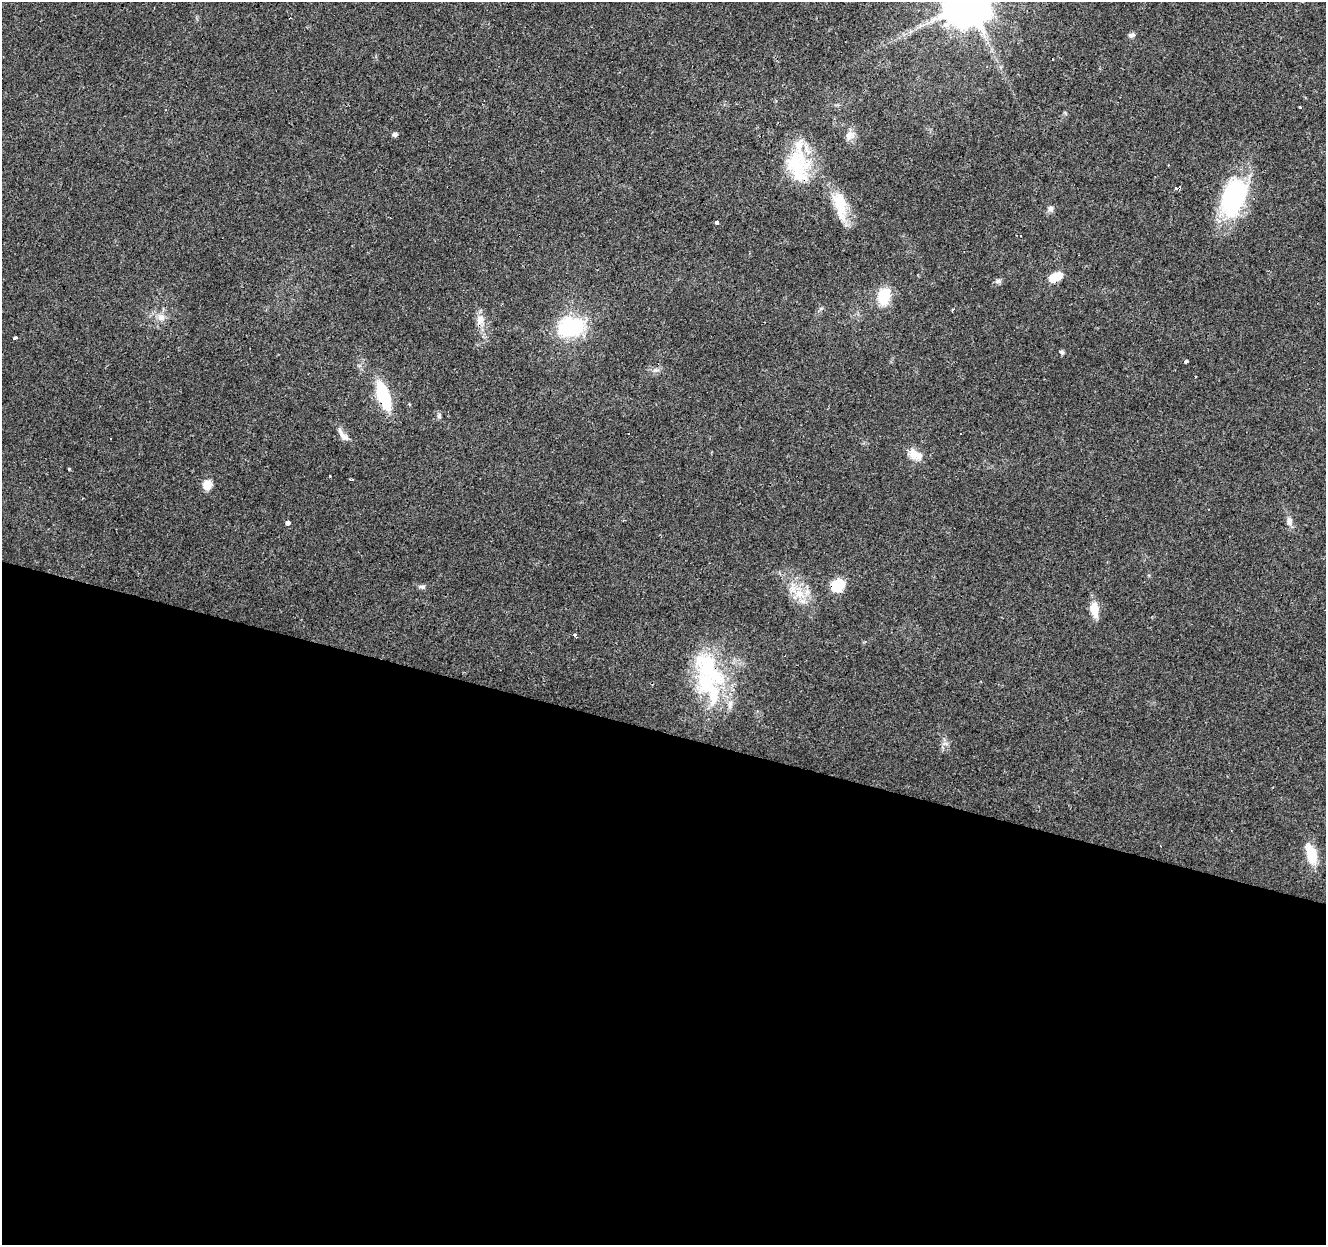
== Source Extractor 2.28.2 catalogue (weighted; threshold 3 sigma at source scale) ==
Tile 14 of 4 x 4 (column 2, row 4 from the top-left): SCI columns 1330-2653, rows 279-1521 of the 5300 x 5466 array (HDU 1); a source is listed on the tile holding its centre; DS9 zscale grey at full resolution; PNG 1328 x 1247 px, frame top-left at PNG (2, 2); no overlay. Shown black and unused: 41% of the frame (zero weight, under 3 of 4 exposures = <1% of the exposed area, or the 3 px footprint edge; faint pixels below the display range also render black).
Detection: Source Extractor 2.28.2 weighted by HDU 2 'WHT'; one run over the whole footprint, this tile lists its part. Background 0.0156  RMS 0.0032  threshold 0.0144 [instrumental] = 3 sigma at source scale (4.5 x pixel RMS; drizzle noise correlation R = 1.50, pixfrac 1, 0.0396/0.0396 arcsec/px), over >= 5 px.
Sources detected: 50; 2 inside a brighter object's white glare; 6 cosmic-ray / hot-pixel residue — not listed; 2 inside a brighter listed object's ellipse — not listed separately; the other 40 listed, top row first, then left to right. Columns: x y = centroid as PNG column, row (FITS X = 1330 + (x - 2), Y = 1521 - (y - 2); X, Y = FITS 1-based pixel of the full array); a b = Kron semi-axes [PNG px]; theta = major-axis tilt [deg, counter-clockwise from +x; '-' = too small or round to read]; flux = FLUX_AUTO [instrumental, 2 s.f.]
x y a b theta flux
968 2 13 12 - 1600
1131 35 9 5 7 0.85
1300 107 3 3 - 0.27
395 135 5 4 - 1.1
849 135 14 11 66 2.4
798 164 51 26 -86 20
1168 165 2 2 - 0.24
1233 197 42 25 70 37
840 205 39 14 -78 9.9
1050 209 8 7 - 1.1
717 222 3 3 - 5.2
1057 276 12 8 4 4.8
998 281 9 6 10 0.89
884 296 19 13 75 9.5
953 309 4 3 - 0.42
161 317 11 10 - 2.5
480 320 15 10 75 3
571 327 30 21 9 23
16 337 4 3 - 2.3
1062 352 6 4 -17 0.58
1186 362 4 3 - 1.6
656 370 8 5 0 0.92
383 396 26 11 -72 18
439 416 7 5 79 0.67
960 434 3 3 - 0.53
343 435 21 7 -53 2.3
913 454 17 12 -67 3.2
69 469 3 3 - 3.8
330 476 3 2 - 0.24
207 485 12 9 -87 3.2
623 520 3 2 - 0.25
1289 521 12 8 -81 1.8
288 523 3 3 - 21
837 586 12 10 38 9.7
422 587 9 5 -6 0.81
799 594 16 12 -31 5.6
1094 609 19 9 -82 4.3
575 635 3 3 - 3.6
708 666 59 27 -55 28
1311 854 27 12 -73 7.2
Overlapping masked pixels (flux is a lower limit): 5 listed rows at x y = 798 164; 840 205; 383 396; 837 586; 708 666
Isophote crosses this tile's border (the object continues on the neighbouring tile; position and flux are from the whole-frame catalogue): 1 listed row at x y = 968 2